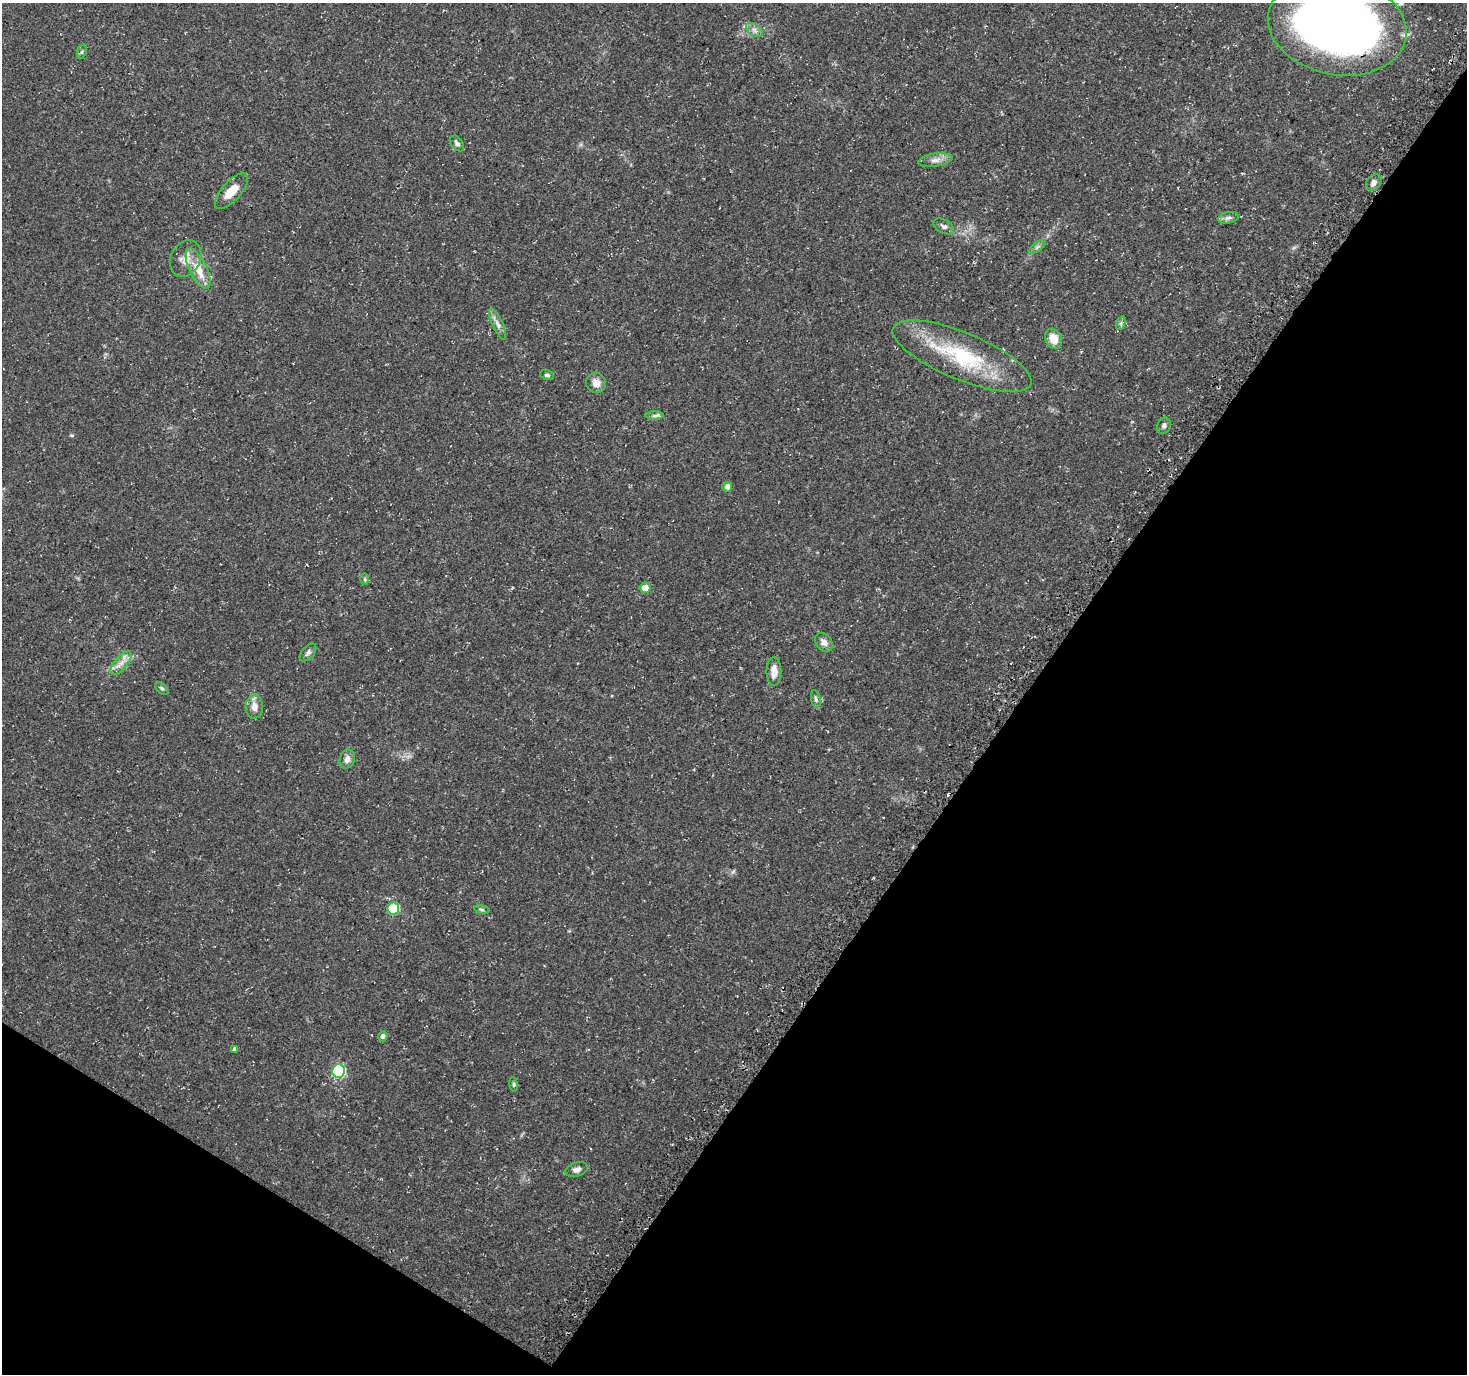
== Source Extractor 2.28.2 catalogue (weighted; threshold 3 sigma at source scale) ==
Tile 15 of 4 x 4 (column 3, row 4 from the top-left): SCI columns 3015-4479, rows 254-1625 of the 5992 x 6054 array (HDU 1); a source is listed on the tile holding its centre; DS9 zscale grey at full resolution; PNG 1469 x 1376 px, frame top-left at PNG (2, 3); each listed source drawn as its Kron ellipse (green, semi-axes under 4 px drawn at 4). Shown black and unused: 35% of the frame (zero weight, under 3 of 4 exposures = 5% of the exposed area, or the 3 px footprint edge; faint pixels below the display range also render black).
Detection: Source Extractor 2.28.2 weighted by HDU 2 'WHT'; one run over the whole footprint, this tile lists its part. Background 0.0482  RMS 0.004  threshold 0.0178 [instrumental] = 3 sigma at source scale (4.5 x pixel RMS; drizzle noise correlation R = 1.50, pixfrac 1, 0.0396/0.0396 arcsec/px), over >= 5 px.
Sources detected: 39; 1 cosmic-ray / hot-pixel residue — neither listed nor drawn; the other 38 listed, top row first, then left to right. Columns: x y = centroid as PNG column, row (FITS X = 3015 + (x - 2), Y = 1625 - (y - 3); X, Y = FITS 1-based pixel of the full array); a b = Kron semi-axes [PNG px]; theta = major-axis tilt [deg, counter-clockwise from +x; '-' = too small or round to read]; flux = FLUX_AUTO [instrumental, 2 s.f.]
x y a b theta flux
1337 26 70 49 -11 320
754 30 9 6 -36 1.4
82 52 7 4 70 0.7
457 143 9 5 -54 1.3
935 160 17 6 8 2.5
1374 183 9 6 52 2
231 191 22 9 48 7.2
1228 218 10 5 13 1.3
944 226 11 6 -28 1.4
1037 247 9 4 36 1
186 259 19 14 63 5
198 269 22 8 -64 8.1
1121 323 7 4 72 0.78
498 324 17 5 -66 2.1
1053 339 10 8 -63 5.9
962 356 74 23 -22 36
547 375 7 5 -13 0.82
596 383 10 9 - 3
654 416 9 4 1 0.95
1164 426 8 6 68 1.1
727 487 5 4 - 2.6
365 579 6 4 -89 0.55
645 588 5 5 - 3.3
824 642 10 7 -51 2.4
308 653 11 6 48 1.3
121 663 14 6 49 2.9
774 671 14 7 -90 3.6
162 688 8 5 -44 0.74
816 699 9 4 -77 0.95
254 707 11 8 90 3.4
347 759 9 7 69 2.4
393 909 6 5 - 29
482 909 8 4 -9 0.71
383 1036 5 4 - 1.4
235 1049 4 4 - 1.5
338 1071 7 6 - 50
514 1084 7 4 -82 0.6
577 1170 11 7 16 1.8
Overlapping masked pixels (flux is a lower limit): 1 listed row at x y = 1337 26
Isophote crosses this tile's border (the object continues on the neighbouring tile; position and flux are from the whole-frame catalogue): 1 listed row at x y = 1337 26